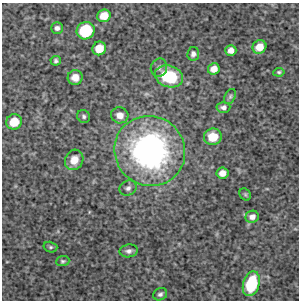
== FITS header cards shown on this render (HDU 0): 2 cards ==
NAXIS1  =                  297 /Length X axis
NAXIS2  =                  298 /Length Y axis

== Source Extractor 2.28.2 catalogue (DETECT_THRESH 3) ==
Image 297 x 298 px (HDU 0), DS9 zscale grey, 1 PNG px = 1 image px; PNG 301 x 302 px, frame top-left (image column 1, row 298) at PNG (2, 3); each listed source drawn as its Kron ellipse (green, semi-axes under 4 px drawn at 4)
Background 3900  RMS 210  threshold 621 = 3 sigma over >= 5 px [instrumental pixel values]
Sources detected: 30; all 30 listed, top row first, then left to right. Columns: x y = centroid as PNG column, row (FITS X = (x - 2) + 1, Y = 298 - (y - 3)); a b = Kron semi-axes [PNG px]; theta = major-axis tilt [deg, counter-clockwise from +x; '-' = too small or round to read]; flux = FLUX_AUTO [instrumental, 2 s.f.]
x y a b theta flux
104 16 7 6 - 2.0e+05
57 28 6 5 - 4.5e+04
86 31 9 8 - 7.1e+05
259 47 7 6 - 1.7e+05
99 48 7 6 - 2.2e+05
231 50 5 5 - 8.8e+04
193 54 7 6 - 4.9e+04
56 61 5 5 - 2.8e+04
159 68 9 8 - 5.3e+04
214 69 6 5 - 1.3e+05
279 72 6 4 8 2.2e+04
169 76 14 10 -17 6.6e+05
75 77 7 7 - 1.2e+05
230 96 8 5 64 2.7e+04
223 107 7 5 4 4.5e+04
120 115 9 8 - 1.0e+05
84 116 7 6 - 3.4e+04
14 122 8 7 - 3.0e+05
213 137 9 8 - 2.4e+05
150 151 36 34 -39 3.8e+06
74 160 10 9 - 1.6e+05
222 173 6 5 - 1.0e+05
128 188 9 7 26 5.5e+04
245 194 6 5 - 2.2e+04
252 217 7 6 - 6.5e+04
50 247 7 5 -15 2.6e+04
129 251 9 6 9 5.2e+04
63 261 7 5 6 2.6e+04
251 284 13 8 74 6.3e+05
160 294 7 6 - 4.0e+04